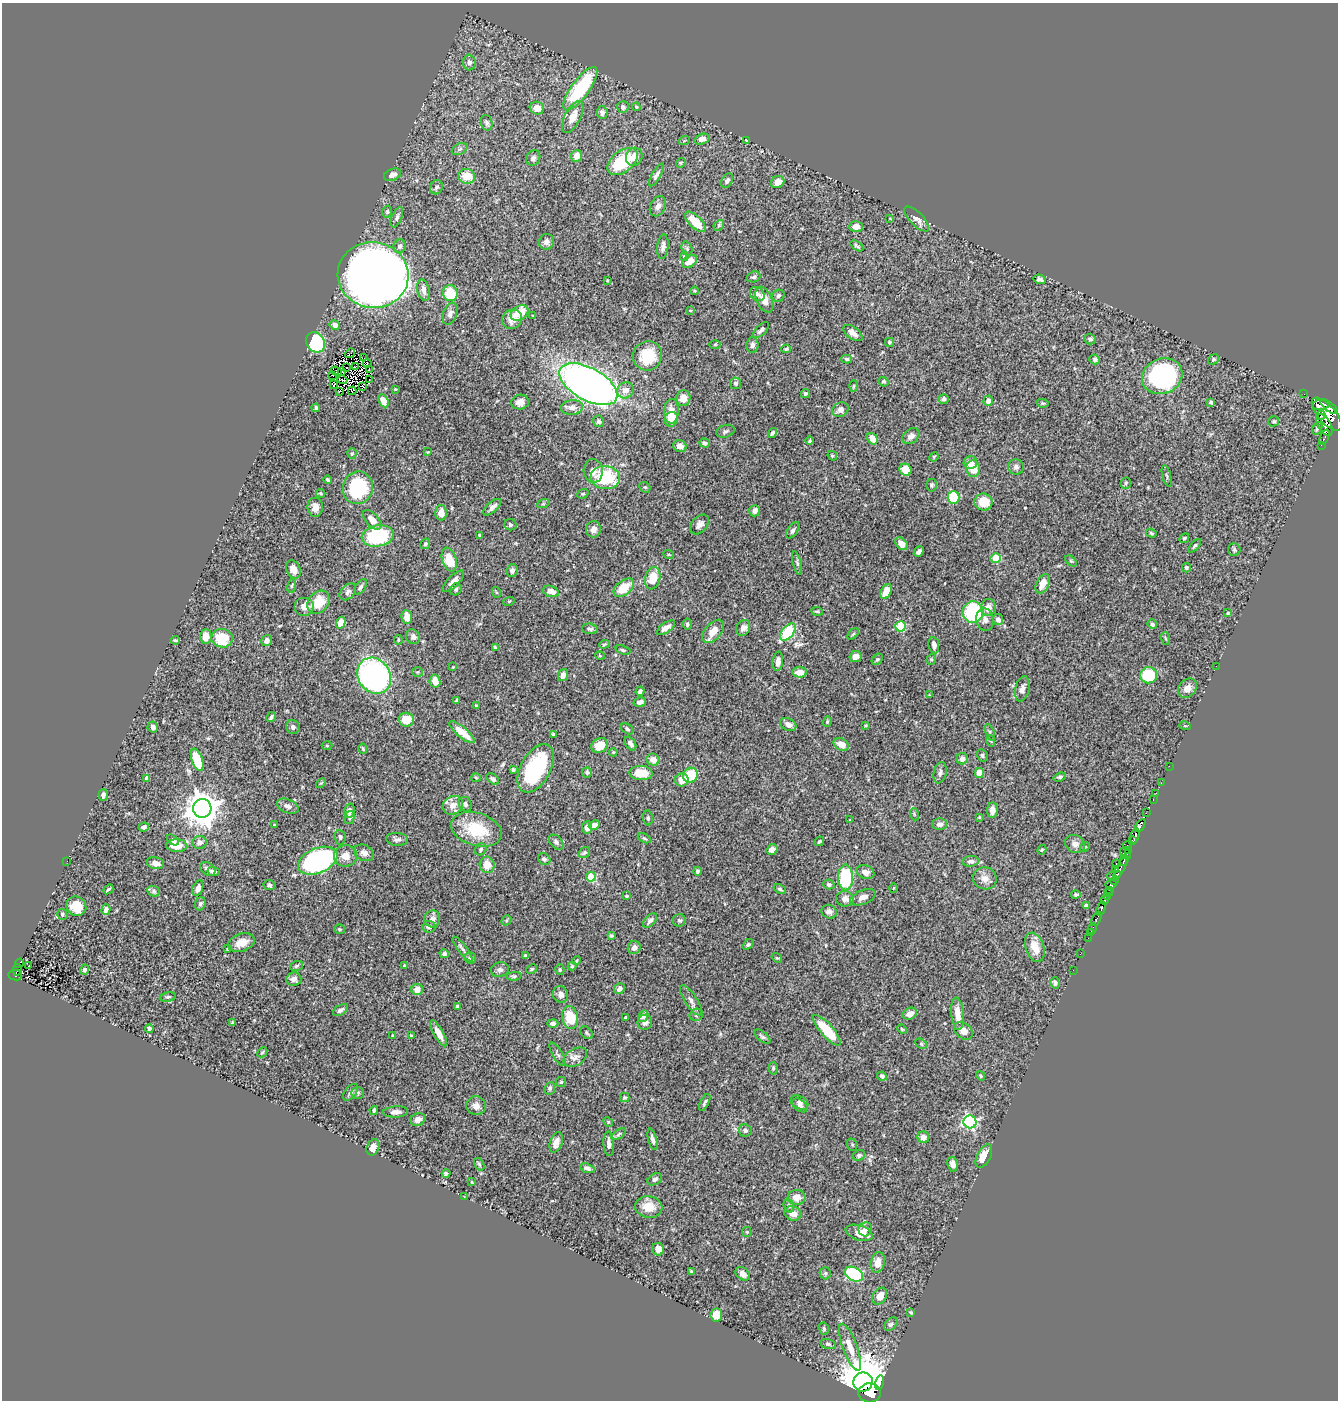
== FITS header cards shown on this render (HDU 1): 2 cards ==
NAXIS1  =                 1336
NAXIS2  =                 1398

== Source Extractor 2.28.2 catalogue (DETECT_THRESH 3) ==
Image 1336 x 1398 px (HDU 1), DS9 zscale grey, 1 PNG px = 1 image px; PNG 1340 x 1402 px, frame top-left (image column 1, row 1398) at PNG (2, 3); each listed source drawn as its Kron ellipse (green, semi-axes under 4 px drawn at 4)
Background 0.546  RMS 0.018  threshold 0.0529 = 3 sigma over >= 5 px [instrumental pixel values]
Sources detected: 479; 3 with non-positive FLUX_AUTO (blend fragments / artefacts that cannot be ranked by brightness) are neither listed nor drawn; the other 476 listed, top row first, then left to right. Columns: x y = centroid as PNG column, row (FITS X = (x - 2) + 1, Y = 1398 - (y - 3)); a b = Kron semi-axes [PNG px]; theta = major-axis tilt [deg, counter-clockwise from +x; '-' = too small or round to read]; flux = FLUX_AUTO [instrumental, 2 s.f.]
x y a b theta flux
469 62 8 6 -86 4.8
580 89 26 9 53 79
623 107 6 5 - 4.2
636 107 4 3 - 1.2
537 108 7 6 - 9.8
602 112 6 5 - 3.8
573 117 17 8 62 13
487 123 8 5 -73 3.4
702 139 8 5 19 6.9
747 140 3 2 - 1.2
684 141 5 3 - 0.92
460 149 8 5 28 2.6
576 156 6 5 - 9.6
634 157 9 8 - 10
533 158 8 6 59 3.7
622 161 17 10 39 63
681 163 5 4 - 1.4
392 175 9 5 20 5.9
656 175 13 4 60 4.1
467 176 8 7 - 20
727 181 8 5 60 4.1
778 182 7 5 31 11
436 187 7 6 - 3.1
658 206 11 7 62 5.8
387 212 6 4 76 1.9
397 217 11 5 67 3.5
890 218 3 3 - 0.97
917 219 16 6 -46 6.9
695 222 13 6 -45 25
719 225 6 4 47 2.2
856 226 7 5 3 9
546 242 8 7 - 5
400 246 7 6 - 3.8
663 246 12 5 84 5.2
857 246 7 3 -37 1.9
687 248 7 5 -71 2.2
684 256 5 4 - 1.8
690 261 8 5 33 12
373 275 35 33 -9 2000
754 277 7 5 20 2.6
1039 279 6 4 -16 2.9
607 280 4 3 - 1
423 290 11 6 -77 6.8
694 291 4 3 - 1
450 293 8 7 - 34
757 294 8 6 -39 3.5
778 296 6 5 - 2.5
764 300 14 8 -65 11
690 310 4 3 - 0.95
519 313 10 6 35 25
450 314 11 6 71 5.4
533 316 3 2 - 0.89
512 319 10 9 - 8.3
335 325 5 4 - 5.2
761 330 10 5 44 3.8
853 333 11 6 -37 6.2
1090 339 6 5 - 2.8
316 342 11 9 -58 140
890 342 4 4 - 1.9
715 344 5 3 - 1.1
753 345 8 6 88 3.9
786 349 4 3 - 1.8
350 353 5 2 - 1.6
647 356 15 14 - 40
363 358 3 2 - 0.64
847 359 5 4 - 2.1
1095 359 5 4 - 2.8
1213 359 6 4 39 1.8
367 364 4 2 - 0.47
355 366 4 2 - 1.1
346 367 2 2 - 1.2
369 369 3 2 - 1.4
336 372 6 2 -37 0.22
341 372 3 2 - 0.42
333 376 3 2 - 0.62
1162 376 21 17 22 240
342 380 5 2 - 0.97
369 380 2 2 - 0.49
884 382 5 4 - 1.9
735 383 6 5 - 3.1
588 384 32 16 -29 870
333 385 3 2 - 0.82
363 386 3 2 - 1.3
853 386 6 3 88 1.1
395 389 3 3 - 1.2
625 390 8 8 - 9.5
339 391 3 2 - 0.57
352 391 4 2 - 1.5
805 393 4 4 - 1.9
1304 394 2 2 - 2.7
683 398 8 7 - 8.3
944 399 5 4 - 2.9
383 401 7 4 -64 12
988 401 5 4 - 5.3
520 402 9 7 9 7.1
1211 402 4 3 - 1.9
1042 403 6 4 -11 1.4
1321 405 9 5 10 170
572 407 11 7 6 6.5
1329 407 11 4 -36 470
316 408 4 3 - 2.4
840 410 8 7 - 6.8
671 411 12 7 87 11
1327 414 20 9 -49 1500
1321 415 4 3 - 100
671 419 7 6 - 16
599 421 6 5 - 2.8
1274 421 5 5 - 1.6
1324 425 12 6 -60 450
1317 428 6 4 58 2.9
725 431 9 6 17 3.1
772 433 5 4 - 2.4
911 436 9 7 40 6.2
1324 437 8 3 68 99
872 439 6 5 - 16
810 441 4 4 - 2
705 443 5 4 - 3.6
1321 445 2 2 - 12
680 446 7 6 - 9.4
428 452 3 3 - 0.96
352 453 5 4 - 1.6
832 456 5 3 - 1.5
934 457 5 4 - 1.3
970 462 7 6 - 9.5
1016 467 8 7 - 4.4
973 468 8 7 - 20
905 470 6 6 - 18
593 471 12 9 -86 9.3
1167 476 11 3 -75 1.9
605 478 15 11 -4 73
328 480 4 3 - 2
1126 483 6 5 - 2.1
931 485 6 5 - 2.4
645 487 6 5 - 1.5
358 488 16 15 - 76
321 493 5 3 - 1.3
583 494 6 4 19 1.7
954 497 6 6 - 60
983 502 9 8 - 26
543 504 6 4 19 1.4
315 507 9 7 -90 8
492 507 11 5 43 5.1
755 511 6 5 - 5.7
441 513 8 5 89 11
372 520 12 6 -48 11
699 524 11 7 49 5.7
510 525 6 5 - 2.2
593 529 8 7 - 8.2
793 530 9 5 53 3.5
1151 533 5 4 - 1.8
479 535 3 3 - 1.9
378 536 16 10 10 110
1184 538 5 4 - 1.7
425 544 5 4 - 2.2
901 544 7 5 -44 8.7
1195 546 8 4 48 2.4
1234 550 6 6 - 2.4
919 552 6 4 50 4.2
669 555 5 3 - 1
995 558 5 5 - 41
449 560 12 7 -73 26
1071 561 7 4 -44 1.9
797 563 12 4 -76 2.8
1186 568 5 4 - 2.2
293 569 9 7 -64 8.6
512 571 6 5 - 4.1
653 578 11 7 75 25
453 581 14 5 45 7.5
1043 584 10 6 64 13
292 586 7 3 81 1.5
361 587 9 5 57 2.9
624 588 12 7 38 27
456 589 6 5 - 2.5
551 591 8 5 -17 9.5
348 592 10 6 48 3.9
496 592 5 3 - 1.2
886 592 8 5 65 19
509 601 6 3 18 1.1
318 602 12 10 49 26
304 607 10 9 - 8.4
988 607 8 7 - 11
817 611 6 4 -6 1.6
973 612 10 10 - 97
1228 613 4 3 - 1.1
407 617 7 5 -86 12
998 619 5 5 - 5.3
985 620 11 8 -80 7.6
341 622 6 4 72 11
687 624 5 4 - 2.2
1152 624 5 4 - 3.6
900 626 5 5 - 70
666 628 10 5 35 7
743 628 8 6 59 5.7
590 629 8 5 -6 2.7
713 631 14 8 49 14
788 632 10 5 52 54
853 634 7 4 45 1.9
206 637 7 5 89 14
413 637 8 7 - 4
222 638 11 9 -12 42
1165 638 6 3 -71 1.3
175 640 5 2 - 1.7
398 640 5 3 - 1.3
267 641 6 5 - 5.1
604 644 5 4 - 1.5
934 645 8 5 -80 5
495 647 4 3 - 1.4
623 650 8 4 -19 1.9
600 656 5 3 - 0.99
855 657 6 5 - 9
877 659 6 4 46 1.9
931 659 6 4 69 1.9
778 661 9 5 83 7.4
1216 666 2 2 - 3
453 667 2 2 - 0.72
418 672 5 5 - 1.4
800 672 7 5 -3 11
563 675 6 4 71 5.4
1149 675 8 8 - 58
374 676 19 16 -57 280
435 681 7 5 -79 12
1187 688 10 8 46 9.3
1022 689 13 7 77 6.1
640 691 5 3 - 2.6
929 695 3 3 - 0.79
457 701 3 3 - 2.2
640 702 6 4 14 5
476 706 3 3 - 1.5
271 717 5 3 - 2.3
406 720 7 7 - 21
827 721 5 4 - 1.4
788 724 8 6 -27 7.5
866 726 3 2 - 1.2
1185 726 6 3 -17 1.1
153 727 5 5 - 3.1
293 727 7 6 - 4.3
627 729 7 4 -37 2
462 732 16 5 -40 18
990 732 9 3 -69 2
553 734 3 3 - 1.5
991 741 6 3 -72 1.2
630 744 8 5 -54 4.9
841 744 8 5 -28 13
599 745 8 7 - 19
327 746 5 3 - 1.2
363 749 5 3 - 1.6
613 752 4 3 - 1.5
982 755 6 5 - 2.3
962 759 6 5 - 6.3
197 760 11 5 -72 43
653 760 6 6 - 7.9
1169 766 2 2 - 5.3
536 768 26 15 61 110
513 770 4 3 - 2.4
587 772 5 5 - 2.6
641 773 11 7 -2 26
940 773 11 6 78 4.4
979 773 5 4 - 16
691 775 8 7 - 39
1060 777 6 4 19 2
147 778 4 4 - 3.2
476 778 5 3 - 1.2
493 779 7 4 -38 3
682 780 7 6 - 14
321 783 6 3 44 1.2
1161 783 2 2 - 7
1156 793 3 2 - 2.4
103 795 6 4 86 4.2
1153 799 3 2 - 14
465 804 7 6 - 3.8
453 805 10 9 - 11
288 806 11 6 -23 5.4
202 808 9 9 - 2200
992 810 8 5 88 8.8
349 811 7 5 76 5.5
1146 813 2 2 - 5.3
914 814 6 3 -72 1.5
979 817 3 3 - 1.1
349 818 7 5 75 2.2
648 818 7 5 -81 2.3
850 820 3 3 - 0.92
940 824 7 6 - 4.3
274 825 3 3 - 1.4
594 825 6 4 28 7.5
1140 825 7 4 55 640
144 827 5 4 - 2.9
587 827 6 5 - 6.4
476 829 26 16 -17 51
1135 836 7 3 73 190
340 837 7 5 -83 3.1
644 838 7 4 -29 1.9
397 839 11 6 -5 4
173 840 6 4 -40 2.2
819 841 5 3 - 1.7
1133 841 3 3 - 68
199 842 7 6 - 5.3
556 842 8 6 -47 3.6
1075 844 10 8 -32 7.3
1127 845 4 3 - 55
177 846 10 6 -2 18
1085 847 5 4 - 1.6
481 849 6 5 - 2.5
772 849 6 5 - 5.5
1042 850 5 4 - 1.7
1129 850 3 2 - 21
584 852 6 5 - 1.8
364 853 10 7 -28 6.4
1126 854 6 3 -40 64
345 856 11 11 - 12
544 859 6 5 - 2.6
1124 860 6 3 62 100
67 861 2 2 - 1.3
318 861 21 12 23 280
971 861 8 5 5 3.9
156 863 9 6 -13 7.3
1116 863 2 2 - 15
487 865 8 7 - 14
1120 868 12 3 64 52
208 869 8 6 -34 4.9
1115 870 2 2 - 8.8
213 871 6 4 -11 3.8
697 871 4 4 - 2.8
865 872 9 6 -23 7.3
1117 874 4 3 - 59
1112 876 4 2 - 29
591 877 5 4 - 46
846 877 13 7 -89 87
985 878 12 11 - 9.7
1114 880 5 3 - 24
829 884 6 4 -17 3.2
1111 884 5 3 - 43
269 885 6 5 - 3.4
198 888 8 5 68 6.2
893 888 5 3 - 1.1
108 889 5 3 - 2.1
780 889 6 4 -29 2.2
1110 890 3 2 - 15
154 891 6 5 - 2.1
1108 893 4 3 - 16
1076 895 5 4 - 2
627 896 4 3 - 1.9
863 897 13 7 22 6.9
1107 897 3 2 - 8.1
845 899 9 7 -5 6.6
1105 900 4 3 - 83
200 904 7 5 63 3
76 906 10 9 - 21
1086 906 4 4 - 3.8
1101 909 7 3 69 110
106 910 5 4 - 6.4
829 912 8 7 - 4.7
62 914 5 5 - 2.1
432 919 8 8 - 5.7
1096 919 8 3 65 58
506 920 5 4 - 1.5
650 920 8 5 48 4.5
679 920 6 6 - 2.8
429 927 6 5 - 5.3
339 929 5 4 - 1.8
1092 929 5 2 - 7.4
1090 933 3 2 - 9
611 935 3 3 - 1.4
1088 938 2 2 - 3.2
241 943 14 9 18 15
748 945 6 4 38 2.1
1035 947 15 9 -71 18
634 948 6 6 - 6.4
228 949 3 2 - 1.2
463 949 15 4 -53 3.7
444 954 5 4 - 2.9
1080 954 2 2 - 3.2
525 956 3 3 - 1.8
470 958 6 5 - 3.2
777 958 5 4 - 1.4
577 961 4 3 - 1.2
19 963 5 2 - 6.2
405 965 3 3 - 2
29 966 2 2 - 1.1
296 966 7 5 19 2.2
572 966 4 4 - 1.4
532 969 6 4 27 1.5
17 970 6 3 78 30
85 970 5 4 - 2.4
500 970 9 7 12 4
560 970 5 4 - 1.8
1073 970 2 2 - 2.7
15 975 7 5 -9 42
514 976 7 4 4 2.1
294 979 8 6 7 6.3
1055 983 5 4 - 3.6
417 989 6 5 - 8.9
619 989 6 5 - 5.2
561 994 8 7 - 6.1
168 997 8 4 10 2.7
691 1000 18 6 -56 6
457 1006 4 3 - 2.3
340 1010 8 5 31 3.8
910 1014 7 5 28 7.6
957 1014 16 6 -85 15
696 1015 7 6 - 2.7
643 1016 6 4 56 4.9
570 1018 11 8 -80 37
625 1018 3 3 - 1.5
645 1022 7 7 - 5.6
232 1023 3 3 - 1.4
553 1023 5 4 - 4.2
149 1029 4 3 - 1.9
902 1029 5 4 - 1.6
827 1030 19 6 -49 42
963 1031 10 7 -41 12
439 1033 14 5 -60 10
586 1033 7 5 -43 2.3
393 1035 3 3 - 1.8
411 1036 3 3 - 1.4
762 1037 9 5 -38 2.7
921 1044 6 4 -32 1.6
262 1052 5 3 - 1.2
558 1054 13 5 -60 3.5
575 1057 13 8 31 7.1
773 1068 6 4 90 1.9
882 1076 5 4 - 3.2
981 1076 5 4 - 1.4
561 1082 5 5 - 1.6
550 1088 6 5 - 2.5
350 1092 9 5 50 3.3
357 1093 6 5 - 2.5
625 1097 5 4 - 1.9
705 1102 9 4 63 2.4
799 1102 9 6 -28 5.1
800 1105 9 5 -37 4.1
476 1106 9 9 - 6.8
374 1110 4 2 - 2.1
396 1112 12 5 3 5.7
418 1119 7 6 - 7.1
608 1122 5 4 - 1.5
970 1122 6 6 - 210
745 1130 6 6 - 3.4
619 1134 8 4 36 2.2
923 1137 6 6 - 7.6
652 1139 11 4 -76 5
556 1142 10 6 71 8
609 1144 12 5 -87 6.7
852 1145 6 5 - 1.7
373 1147 8 6 67 7.2
859 1155 6 5 - 2.2
984 1156 12 6 62 15
479 1164 7 4 -59 1.8
953 1164 7 5 -82 5.8
587 1168 7 4 -20 3.3
446 1173 4 3 - 1.9
655 1179 8 5 30 3.8
472 1182 3 2 - 0.95
464 1197 3 2 - 0.74
797 1197 9 7 7 11
789 1206 7 5 -71 2.7
649 1207 14 10 -9 18
793 1213 9 7 -18 9.1
865 1229 7 6 - 4.9
747 1232 5 5 - 1.4
859 1233 14 7 -18 13
658 1249 6 6 - 9.5
878 1262 10 7 79 10
691 1272 4 3 - 1.6
825 1273 6 5 - 2.3
743 1274 8 6 -41 6.2
854 1274 10 6 -29 92
880 1296 9 6 57 13
911 1312 4 3 - 1.3
716 1315 6 6 - 19
891 1324 8 5 43 3.5
824 1329 6 4 -74 2.1
828 1344 8 5 -15 2.6
850 1347 25 7 -70 15
863 1382 10 9 - 6400
879 1383 7 4 77 120
870 1393 11 9 -2 100
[3 non-positive-flux detections neither listed nor drawn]